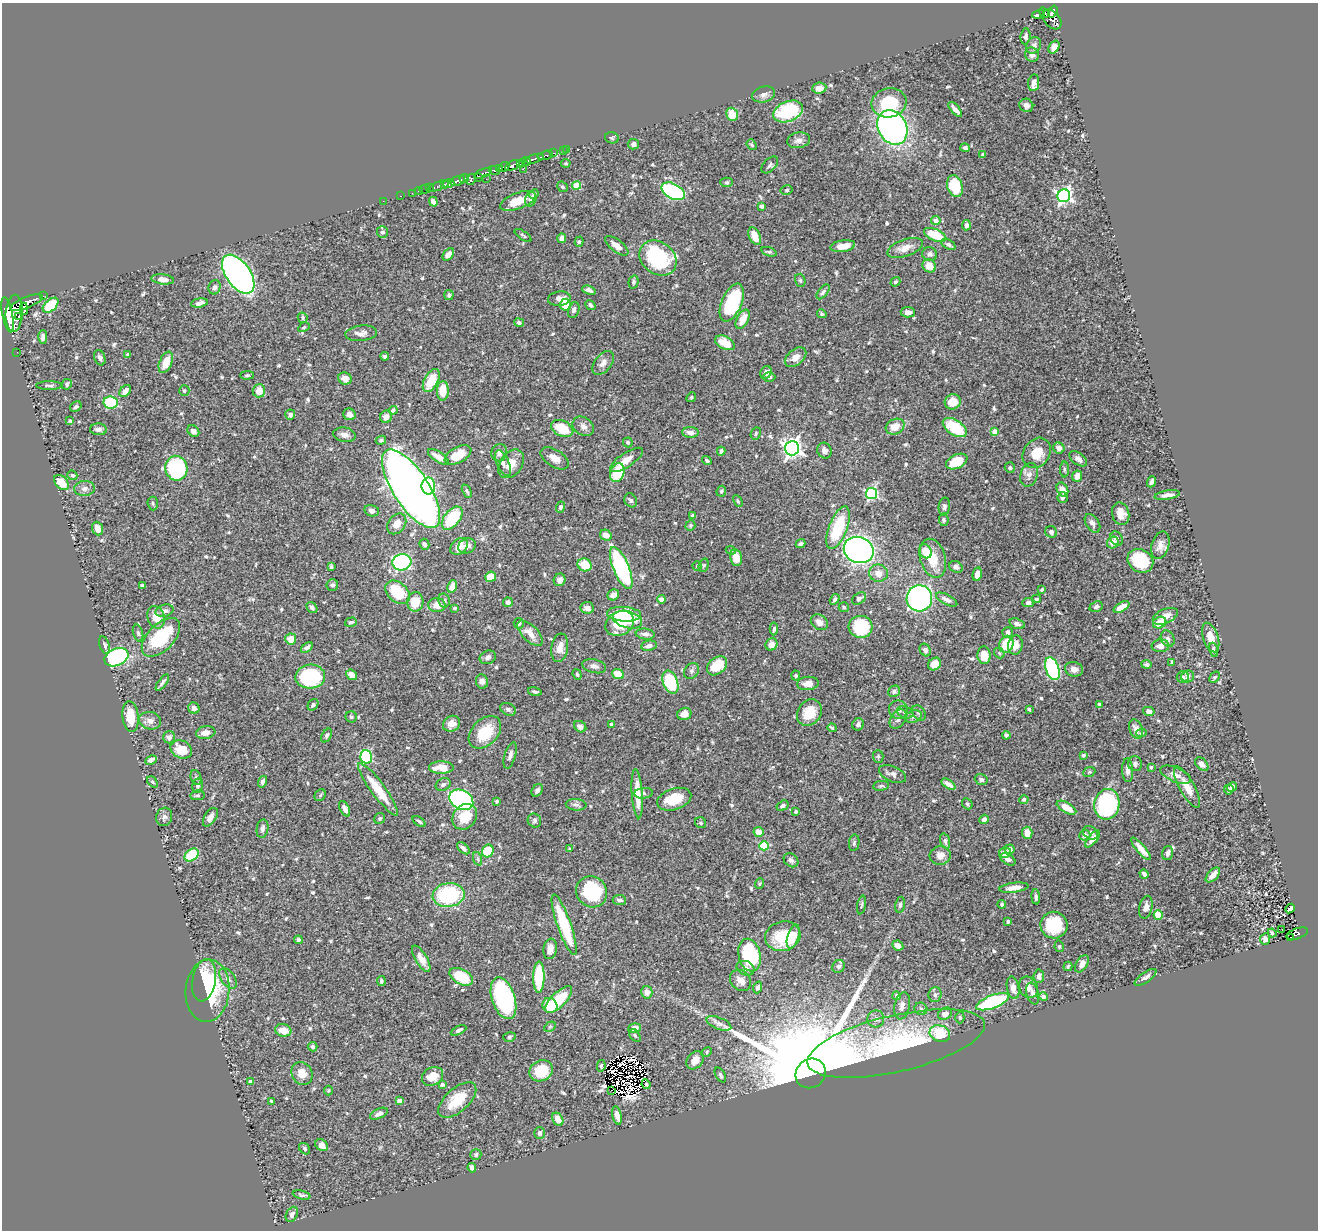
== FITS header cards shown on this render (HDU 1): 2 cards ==
NAXIS1  =                 1316
NAXIS2  =                 1228

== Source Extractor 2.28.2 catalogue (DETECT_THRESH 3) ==
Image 1316 x 1228 px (HDU 1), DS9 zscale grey, 1 PNG px = 1 image px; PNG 1320 x 1232 px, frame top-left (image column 1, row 1228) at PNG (2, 3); each listed source drawn as its Kron ellipse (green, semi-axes under 4 px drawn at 4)
Background 0.428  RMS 0.018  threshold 0.0554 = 3 sigma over >= 5 px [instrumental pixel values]
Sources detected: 619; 5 with non-positive FLUX_AUTO (blend fragments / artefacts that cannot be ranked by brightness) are neither listed nor drawn; of the other 614, the 500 brightest by FLUX_AUTO listed and drawn (114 fainter detections omitted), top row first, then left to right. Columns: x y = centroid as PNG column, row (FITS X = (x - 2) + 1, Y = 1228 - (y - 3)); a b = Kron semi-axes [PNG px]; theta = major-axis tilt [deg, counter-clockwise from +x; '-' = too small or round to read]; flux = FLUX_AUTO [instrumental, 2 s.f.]
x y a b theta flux
1053 12 6 4 71 420
1044 13 5 3 - 81
1038 14 6 3 17 110
1052 19 11 7 -49 510
1026 36 8 5 85 3.5
1034 45 9 7 61 5.1
1054 47 7 5 56 8.4
1032 55 7 6 - 5.7
1034 83 8 5 82 5.4
819 88 7 5 7 12
764 94 12 7 15 5.8
889 103 17 14 10 56
1026 105 7 6 - 4.4
955 109 9 3 -49 4.9
788 111 15 10 22 79
732 114 7 5 -71 21
892 128 18 14 -61 340
612 138 7 5 -13 2.2
799 140 11 8 11 7.1
633 144 5 5 - 4.9
752 145 6 4 -52 2
965 148 5 4 - 2.6
566 149 3 2 - 11
563 150 2 2 - 8.4
553 153 3 2 - 45
983 154 4 3 - 2.4
545 155 8 3 14 140
535 159 9 3 17 640
526 161 4 3 - 270
566 163 5 3 - 1.7
520 164 3 2 - 21
770 165 10 6 46 3.4
512 166 8 4 27 1300
504 167 5 4 - 70
499 168 3 2 - 79
523 169 2 2 - 13
494 171 5 4 - 280
483 173 9 4 24 250
478 177 4 3 - 130
464 178 4 2 - 140
486 179 2 2 - 11
471 180 6 3 60 260
458 181 7 4 23 420
727 182 6 4 -1 1.8
444 184 3 3 - 210
449 184 5 4 - 730
439 186 11 3 21 83
576 186 4 4 - 34
955 186 11 7 -73 42
562 187 6 5 - 2.1
429 188 2 2 - 8.3
425 189 6 2 17 18
787 190 6 5 - 2
419 191 4 3 - 18
673 191 13 7 -28 160
412 193 2 2 - 6.4
534 194 5 4 - 2.1
401 196 3 2 - 13
1064 196 6 6 - 360
531 199 7 5 73 5.5
383 201 2 2 - 7.1
518 201 19 8 21 21
433 202 5 4 - 4.8
762 206 4 4 - 2.3
936 221 4 4 - 7.4
966 225 5 4 - 4.8
382 232 6 5 - 3
523 235 10 3 -34 1.8
935 235 12 6 -23 33
755 236 9 5 -65 15
562 238 5 4 - 6.6
579 242 5 4 - 2
948 244 8 4 -31 2.7
617 246 14 6 -37 9
843 246 12 5 9 13
905 248 18 8 19 12
769 252 8 4 -17 2.1
448 254 7 4 50 7.6
930 254 7 6 - 3.7
658 258 20 16 -38 110
929 266 7 6 - 14
238 274 22 12 -55 620
163 279 11 5 -6 7.5
800 280 6 5 - 2.5
633 282 7 4 77 2.3
895 282 5 4 - 2.2
215 287 7 6 - 3
589 290 7 4 -21 3.7
823 292 8 4 52 3.3
449 295 5 4 - 3.3
43 296 2 2 - 6.6
559 299 11 7 7 6.5
26 302 17 5 22 1200
199 303 8 4 10 6.8
732 303 20 10 67 100
51 305 9 5 42 46
565 305 5 5 - 26
590 305 5 4 - 3
24 309 6 4 -87 410
574 310 8 5 73 4.2
908 312 7 5 -5 5.8
14 313 19 8 86 3100
822 314 5 4 - 1.9
8 315 18 5 -78 2400
19 317 4 3 - 280
303 318 5 4 - 2
743 319 10 5 62 18
519 322 5 4 - 3.4
304 327 6 4 29 1.8
361 333 16 7 6 6.9
43 337 7 4 88 3.9
725 343 10 6 -27 20
17 352 2 2 - 6.1
128 354 4 3 - 2.1
385 356 4 4 - 2.4
796 357 12 7 39 12
100 358 8 5 -69 3.9
166 362 11 6 67 20
603 363 14 8 51 7.4
766 372 7 5 61 6.2
247 375 6 4 1 2.2
769 377 6 5 - 3
345 378 7 6 - 9.8
431 380 13 7 61 29
67 384 5 5 - 2.4
49 385 13 3 0 2.6
125 391 6 5 - 7.3
184 391 5 5 - 2.3
259 391 6 6 - 15
443 391 10 6 89 22
691 397 5 4 - 1.7
111 402 7 6 - 69
953 402 8 7 - 16
76 407 6 4 34 2.4
393 410 4 4 - 3.7
349 414 6 5 - 6.1
290 415 5 5 - 3.6
386 417 6 5 - 7.5
70 421 4 3 - 2.7
583 426 11 8 -35 6
895 427 10 7 26 15
562 428 12 7 -27 35
955 428 13 7 -33 58
98 429 8 6 -3 5.2
193 431 6 5 - 4.7
995 432 4 4 - 16
690 433 8 5 -4 5.9
756 433 6 4 63 1.9
345 435 11 7 -9 7.1
381 440 5 4 - 2.4
628 442 5 4 - 2.3
792 448 7 7 - 610
1059 448 6 5 - 5.5
721 451 4 3 - 3.1
824 451 8 7 - 5.2
499 453 9 7 69 6.3
1037 453 16 13 52 25
458 455 14 8 28 23
438 457 12 5 -32 12
555 458 16 8 -32 10
1078 459 10 5 -37 5.5
626 460 19 7 34 12
707 461 5 3 - 2.3
957 462 11 7 25 36
503 463 14 6 -66 6.5
511 464 16 11 54 15
176 468 12 11 - 130
1010 468 5 5 - 2.1
1064 469 8 4 -90 1.9
617 473 10 7 71 45
72 475 5 4 - 2.4
1029 475 12 8 73 6.6
1077 476 5 5 - 9.5
1151 482 5 3 - 4.6
61 483 9 5 -47 22
428 486 8 7 - 41
85 488 10 7 4 5.8
411 489 45 18 -57 1600
1062 489 7 5 -60 11
467 491 7 4 -62 2.3
721 491 5 4 - 2.3
871 494 5 5 - 190
1167 495 13 4 10 6.5
1062 498 5 5 - 3.5
631 500 7 6 - 2.5
738 501 6 4 -62 1.7
153 503 7 5 -86 2.2
560 507 6 4 74 2.4
944 507 9 5 85 3.2
372 511 7 5 -13 5.8
1121 514 11 8 -75 12
692 515 3 3 - 2
452 518 13 8 52 68
944 520 6 5 - 2.2
1092 523 10 6 -56 4.8
397 524 11 8 52 12
690 525 5 5 - 1.8
98 528 7 5 -69 10
838 528 22 9 69 64
1051 532 6 5 - 3.9
606 535 6 5 - 9.4
1117 539 7 5 -61 4.2
1113 542 6 5 - 8.1
424 544 5 4 - 3.5
801 544 5 3 - 2.8
1160 545 14 8 72 8.9
459 546 10 7 44 12
467 546 9 7 24 5.9
731 550 5 4 - 1.7
859 550 15 13 -23 680
925 551 7 6 - 24
736 557 8 6 -79 16
933 558 20 12 -74 26
1140 561 13 11 -31 52
402 562 9 8 - 210
585 565 7 6 - 25
704 565 7 5 72 2
697 566 5 4 - 2.1
331 567 4 3 - 2
956 567 7 5 -28 4.4
621 568 22 7 -68 190
878 573 9 8 - 10
977 574 7 4 79 6.4
491 577 5 5 - 21
560 580 6 5 - 6.6
332 585 6 5 - 3.4
142 586 4 3 - 2.8
452 586 6 4 66 16
1042 589 4 3 - 1.8
397 592 14 10 -41 43
613 595 6 5 - 5.9
859 598 8 5 34 4.1
919 598 13 12 - 310
661 599 4 4 - 5.4
835 599 6 4 58 3
1036 599 4 3 - 2.1
444 600 7 5 -76 2.9
947 600 11 5 -27 6.1
415 602 9 8 - 23
508 602 5 4 - 4.6
1028 602 6 4 8 3.2
437 605 8 7 - 14
312 607 6 5 - 3.1
844 607 5 5 - 2.4
1096 607 7 5 22 3.1
1122 607 9 4 31 14
455 608 4 3 - 2.4
587 608 7 6 - 8.1
165 611 9 6 16 4.1
624 614 17 7 -4 66
1165 616 13 7 24 11
156 617 11 8 -73 16
628 620 15 8 -13 25
351 622 6 4 16 2.4
819 622 9 7 -34 7.9
519 623 5 5 - 3.5
620 623 15 11 28 28
1160 623 7 5 27 20
1017 624 8 5 -17 4.1
861 627 12 11 - 78
774 629 6 4 87 2.6
1008 632 5 5 - 4.8
138 633 8 5 -74 2.7
530 633 16 8 -45 14
645 634 9 5 -7 5.3
161 637 24 13 46 78
1211 637 15 7 -71 13
291 639 5 5 - 15
1168 639 8 6 -64 3.8
771 644 6 5 - 8
1006 644 9 7 66 28
105 645 9 5 -70 3.1
1015 645 9 7 79 12
649 646 8 5 9 5.7
1160 646 9 6 2 8.7
307 647 7 4 36 3.8
560 648 14 8 81 11
925 650 7 5 -57 4.5
1214 650 7 4 -78 3.4
999 653 6 4 -49 1.9
984 655 9 6 -85 18
117 657 12 8 23 150
488 657 8 6 22 4.7
1172 663 4 3 - 1.7
935 664 7 5 45 13
1146 664 5 4 - 2
594 666 12 6 -14 5.8
717 666 11 8 39 31
1052 669 12 6 -71 140
1074 669 9 7 -11 7
691 671 8 7 - 3.6
577 674 6 4 -70 1.8
618 674 6 5 - 20
352 675 6 4 -38 12
796 675 5 4 - 1.8
1188 676 6 5 - 3.9
310 677 15 12 3 110
1183 677 6 5 - 2.9
1215 677 6 4 44 1.9
482 681 7 6 - 4.9
670 682 12 7 -69 73
162 683 9 3 54 3.3
808 683 11 6 6 9.5
894 691 6 5 - 3.9
535 692 7 4 -16 2.4
1099 704 4 3 - 2.1
313 705 6 5 - 2.1
194 708 6 5 - 5.4
508 709 8 6 -27 3.4
1029 709 3 3 - 2.4
898 710 9 9 - 6.7
1149 711 6 4 -15 4.5
905 712 8 5 -23 3.9
809 713 14 11 54 27
919 713 8 6 -52 2.9
684 714 7 6 - 9.9
913 716 9 5 20 3.7
130 717 16 8 -83 27
351 717 6 5 - 2
898 719 11 7 56 5.3
150 721 11 8 -13 6.9
451 724 9 7 30 9.1
858 724 6 5 - 3.9
611 725 4 4 - 2.3
580 727 6 5 - 5.5
832 728 5 3 - 1.8
1136 729 10 6 -69 7.7
485 732 19 13 45 42
206 733 10 6 9 7.5
1141 733 5 4 - 1.8
1006 735 4 4 - 2.4
327 736 7 4 60 2.3
169 737 6 6 - 5.2
181 749 11 8 -27 25
510 755 13 5 74 5
1083 755 4 3 - 3.2
878 756 6 5 - 1.7
366 757 7 5 -76 140
151 760 6 4 28 5.3
1135 764 7 7 - 3.1
1202 764 8 5 -44 5.8
1151 767 3 3 - 1.7
441 768 12 6 0 22
1128 770 12 5 -87 6.4
1089 772 6 4 23 1.8
893 774 14 7 -22 5.6
1175 775 16 7 -24 8.1
196 777 7 5 -66 2.4
981 780 6 5 - 3
152 782 6 4 -50 2
262 782 6 4 74 3.2
948 784 8 4 -32 6.2
443 785 8 6 25 3.6
198 786 7 5 79 3.2
881 786 8 5 7 2.3
1187 787 23 7 -61 18
1232 787 5 4 - 3.9
378 789 32 7 -54 36
1229 789 5 5 - 4
537 790 7 5 53 3.6
644 793 9 5 5 2.7
637 794 24 5 -86 24
198 795 7 5 7 2.2
320 795 6 5 - 1.8
674 799 17 10 18 33
461 800 13 9 -28 300
1024 800 5 4 - 2.6
497 801 4 3 - 1.7
967 804 6 5 - 1.8
1107 804 15 12 79 190
576 805 10 5 -5 3.7
783 806 6 4 33 3.6
1066 808 11 5 -29 20
345 809 8 4 -64 6
796 811 3 3 - 1.9
164 817 9 8 - 4.5
210 817 10 6 57 6.7
465 817 14 11 51 26
380 818 6 5 - 2.6
984 819 5 4 - 4.6
419 821 7 3 -37 2.2
534 821 7 6 - 2.7
701 823 6 5 - 2.3
262 829 9 6 80 3.8
758 832 5 4 - 13
1027 833 6 5 - 10
1090 833 8 6 -31 4.1
1085 835 5 5 - 5.4
1093 839 10 4 51 6.5
945 841 8 5 -75 2.9
854 843 8 5 80 2.3
764 846 5 4 - 56
463 848 7 4 -42 4.9
570 849 4 4 - 1.9
1010 849 5 4 - 4.5
1141 849 14 4 -49 11
488 851 6 5 - 31
1005 853 6 5 - 9.3
1167 853 7 5 74 4.7
192 855 8 5 39 46
940 856 10 9 - 10
478 859 7 4 -72 2.3
1008 859 8 5 -29 4.5
791 860 8 6 -39 3.4
1144 874 5 3 - 4.5
1213 875 9 5 46 9.9
759 884 5 4 - 1.7
1014 888 14 5 7 10
592 892 16 15 - 70
449 895 16 12 9 100
1036 897 7 4 -84 3.3
619 900 7 5 -8 4.2
1002 904 4 4 - 2.2
862 905 9 3 78 1.9
900 905 8 4 78 3.2
1146 907 11 6 78 6.8
1290 908 5 3 - 4.5
1158 915 5 4 - 41
1008 922 3 3 - 2.1
564 925 32 7 -70 70
1054 925 13 13 - 61
1282 930 4 3 - 3.3
1272 933 4 3 - 2.7
1297 934 11 5 19 95
783 936 18 14 14 43
793 937 12 5 73 11
1291 937 4 3 - 18
1265 939 5 5 - 6.2
298 940 4 4 - 2.5
898 946 5 5 - 8.3
1059 946 6 4 -78 1.8
550 949 10 6 81 9.1
749 955 16 11 -76 97
421 959 15 6 -59 9.9
1082 964 9 5 60 8.3
838 966 7 6 - 3.8
1068 966 5 3 - 1.8
746 968 9 7 -24 5.4
1039 976 7 5 85 5
461 977 13 7 -28 47
539 977 16 5 90 59
1145 977 13 5 35 5.1
228 978 11 7 -55 4.8
204 980 21 11 80 42
740 980 11 9 -47 9.6
381 981 5 3 - 2.1
758 987 6 4 71 2.6
1028 987 11 9 -61 7.4
1013 988 11 6 -79 7.8
207 991 31 22 85 89
647 992 6 5 - 7.7
1033 993 11 6 -76 5.1
935 995 7 6 - 3.9
897 996 4 4 - 3.8
1043 997 4 4 - 3.4
503 998 21 11 -72 170
559 1000 17 7 44 46
993 1002 17 6 20 110
550 1005 8 7 - 47
902 1006 14 7 78 8.2
921 1009 6 6 - 3.5
945 1014 7 6 - 8
960 1017 6 4 -88 1.9
876 1019 8 8 - 6.2
719 1023 13 6 -21 6.2
550 1027 6 4 29 1.8
635 1028 6 4 18 9.3
283 1030 8 6 -13 15
458 1030 8 4 27 3.2
940 1034 10 8 -19 48
635 1035 7 5 -50 2.1
509 1037 6 4 17 2.2
896 1043 91 28 13 170
312 1047 5 4 - 3
707 1052 5 4 - 1.8
695 1060 10 7 49 12
601 1066 6 4 79 2.2
541 1071 12 10 28 42
302 1073 12 10 -59 14
811 1073 16 14 40 47000
720 1075 8 4 -59 2.5
432 1076 11 9 29 14
251 1081 4 3 - 6.9
646 1084 5 3 - 2.2
442 1085 4 3 - 2.6
329 1090 5 4 - 1.7
611 1090 3 2 - 1.7
399 1100 4 4 - 9.5
457 1100 23 11 42 34
272 1101 3 3 - 2.1
379 1114 9 5 24 4.6
617 1116 9 4 -76 7.1
558 1119 7 5 -61 10
539 1133 6 5 - 4.5
322 1145 7 5 -36 8.8
305 1149 6 5 - 2.4
476 1154 5 5 - 3
472 1168 5 4 - 4.5
302 1195 9 4 -15 2.8
292 1214 8 5 63 5.1
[114 fainter detections neither listed nor drawn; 5 non-positive-flux detections neither listed nor drawn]